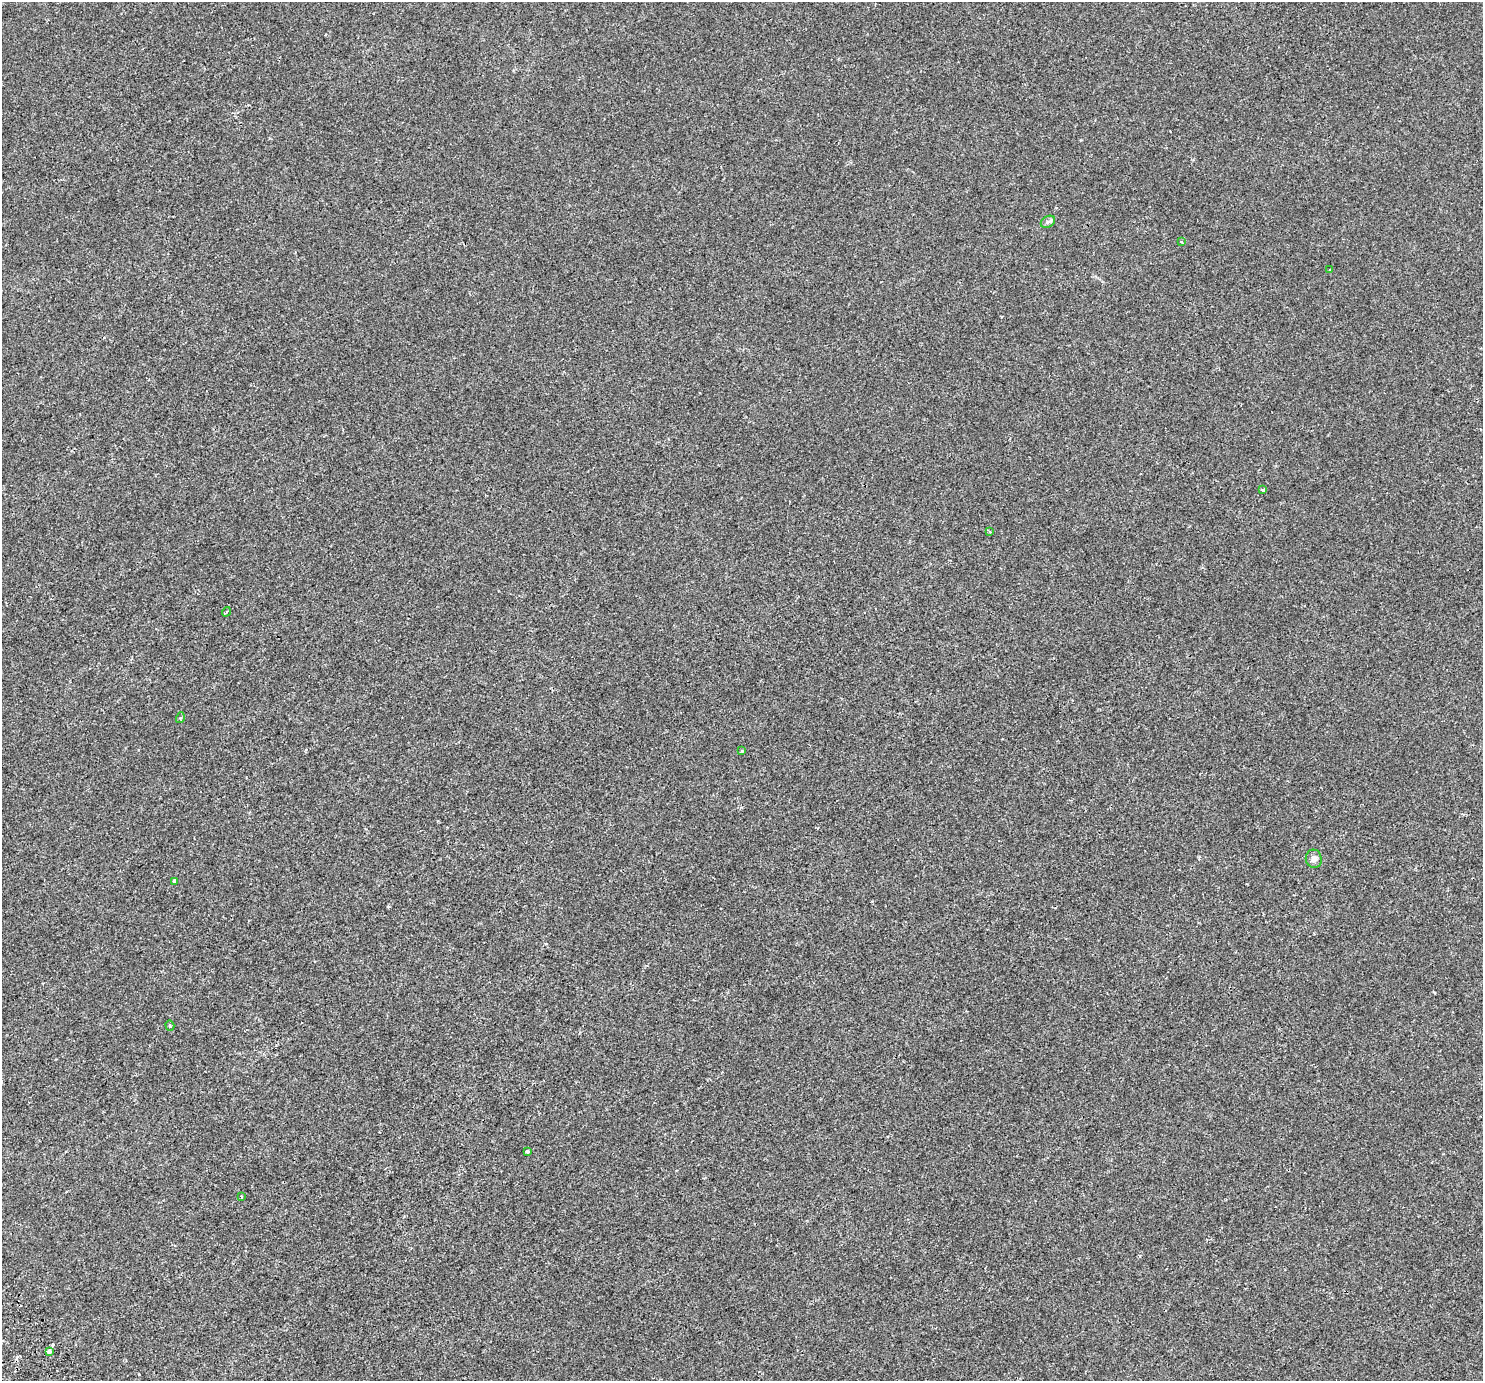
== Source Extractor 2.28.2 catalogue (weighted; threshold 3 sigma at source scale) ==
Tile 7 of 4 x 4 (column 3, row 2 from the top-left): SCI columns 3023-4503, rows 2948-4326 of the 6034 x 5956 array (HDU 1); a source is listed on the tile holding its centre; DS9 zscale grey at full resolution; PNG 1485 x 1383 px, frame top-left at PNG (2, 2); each listed source drawn as its Kron ellipse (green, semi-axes under 4 px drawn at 4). Shown black and unused: <1% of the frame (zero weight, under 2 of 3 exposures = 3% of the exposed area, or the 3 px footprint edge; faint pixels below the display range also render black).
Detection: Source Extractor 2.28.2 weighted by HDU 2 'WHT'; one run over the whole footprint, this tile lists its part. Background -2.08e-05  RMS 0.0026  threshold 0.0119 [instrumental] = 3 sigma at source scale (4.5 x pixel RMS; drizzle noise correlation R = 1.50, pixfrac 1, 0.0396/0.0396 arcsec/px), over >= 5 px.
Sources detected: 15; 1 cosmic-ray / hot-pixel residue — neither listed nor drawn; the other 14 listed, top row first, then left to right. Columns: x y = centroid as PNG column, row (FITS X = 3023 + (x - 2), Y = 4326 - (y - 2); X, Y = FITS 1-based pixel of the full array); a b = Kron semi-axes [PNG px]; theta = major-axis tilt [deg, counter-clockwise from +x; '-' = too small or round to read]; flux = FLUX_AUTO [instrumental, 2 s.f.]
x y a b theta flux
1048 222 7 5 30 0.58
1181 242 3 3 - 0.27
1330 270 3 3 - 0.76
1262 490 3 3 - 0.69
990 531 3 3 - 0.24
226 612 5 3 - 0.24
180 718 5 3 - 0.22
742 751 4 3 - 0.21
1314 859 9 8 - 1.1
174 882 4 3 - 0.82
170 1026 5 4 - 0.43
527 1152 3 3 - 0.56
241 1197 4 2 - 0.39
49 1351 3 3 - 6.4